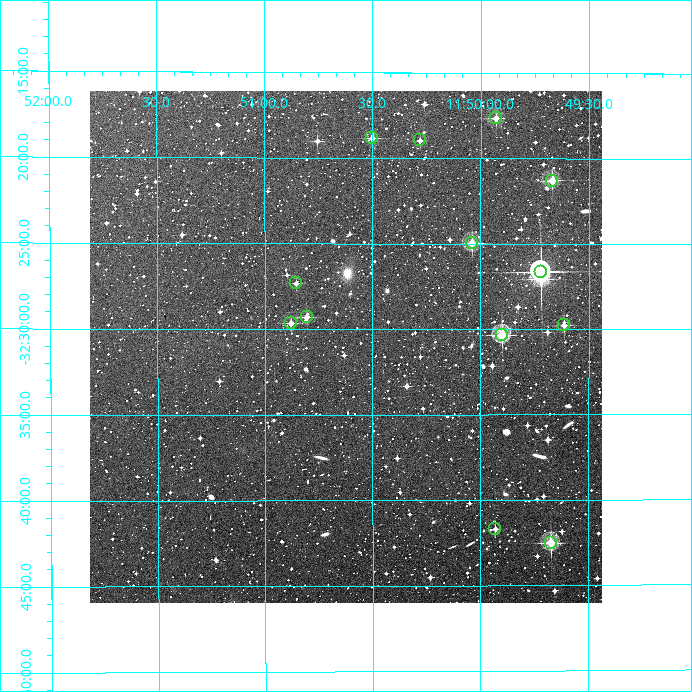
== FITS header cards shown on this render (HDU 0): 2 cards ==
NAXIS1  =                  512
NAXIS2  =                  512

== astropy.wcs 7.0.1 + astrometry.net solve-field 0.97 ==
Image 512 x 512 px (HDU 0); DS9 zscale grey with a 90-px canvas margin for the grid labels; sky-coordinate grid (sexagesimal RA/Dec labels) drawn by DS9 from the SOLVED WCS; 13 Tycho-2 reference stars matched to detected sources circled (green)
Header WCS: RA---TAN/DEC--TAN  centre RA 11:50:37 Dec -32:31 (177.66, -32.52 deg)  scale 3.52 arcsec/px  FOV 30.0' x 30.0'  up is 0 deg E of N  parity normal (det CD < 0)
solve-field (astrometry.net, Tycho-2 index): VERIFIED the header's WCS against the Tycho-2 star catalogue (verified at 2 index scales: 10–13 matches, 0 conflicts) and refined it, rather than solving blind
Solved WCS: RA---TAN-SIP/DEC--TAN-SIP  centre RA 11:50:37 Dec -32:31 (177.66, -32.52 deg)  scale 3.52 arcsec/px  FOV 30.1' x 29.9'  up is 0 deg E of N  parity normal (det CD < 0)
The solver's refit moves the header's centre by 0.63 arcsec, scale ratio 1.002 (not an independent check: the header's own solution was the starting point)
Tycho-2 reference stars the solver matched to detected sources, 13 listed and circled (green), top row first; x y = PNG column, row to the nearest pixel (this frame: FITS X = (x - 90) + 1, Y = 512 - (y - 91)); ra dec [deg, ICRS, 3 dp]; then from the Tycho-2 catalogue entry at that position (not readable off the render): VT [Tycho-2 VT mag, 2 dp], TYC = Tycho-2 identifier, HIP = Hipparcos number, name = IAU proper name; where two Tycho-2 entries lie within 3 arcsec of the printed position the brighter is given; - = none
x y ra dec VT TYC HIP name
496 118 177.482 -32.294 10.81 7221-1125-1 - -
372 138 177.625 -32.314 11.16 7221-1166-1 - -
420 140 177.570 -32.316 11.92 7221-797-1 - -
552 181 177.418 -32.355 10.67 7221-1513-1 - -
472 243 177.510 -32.416 9.82 7221-1180-1 - -
541 272 177.430 -32.444 8.13 7221-771-1 57672 -
296 283 177.714 -32.455 12.10 7221-1420-1 - -
307 317 177.701 -32.488 11.46 7221-1517-1 - -
291 323 177.720 -32.494 11.42 7221-726-1 - -
564 325 177.403 -32.496 11.85 7221-932-1 - -
502 335 177.475 -32.506 9.43 7221-669-1 57692 -
495 529 177.483 -32.695 11.56 7221-1356-1 - -
551 543 177.418 -32.709 9.99 7221-1080-1 - -